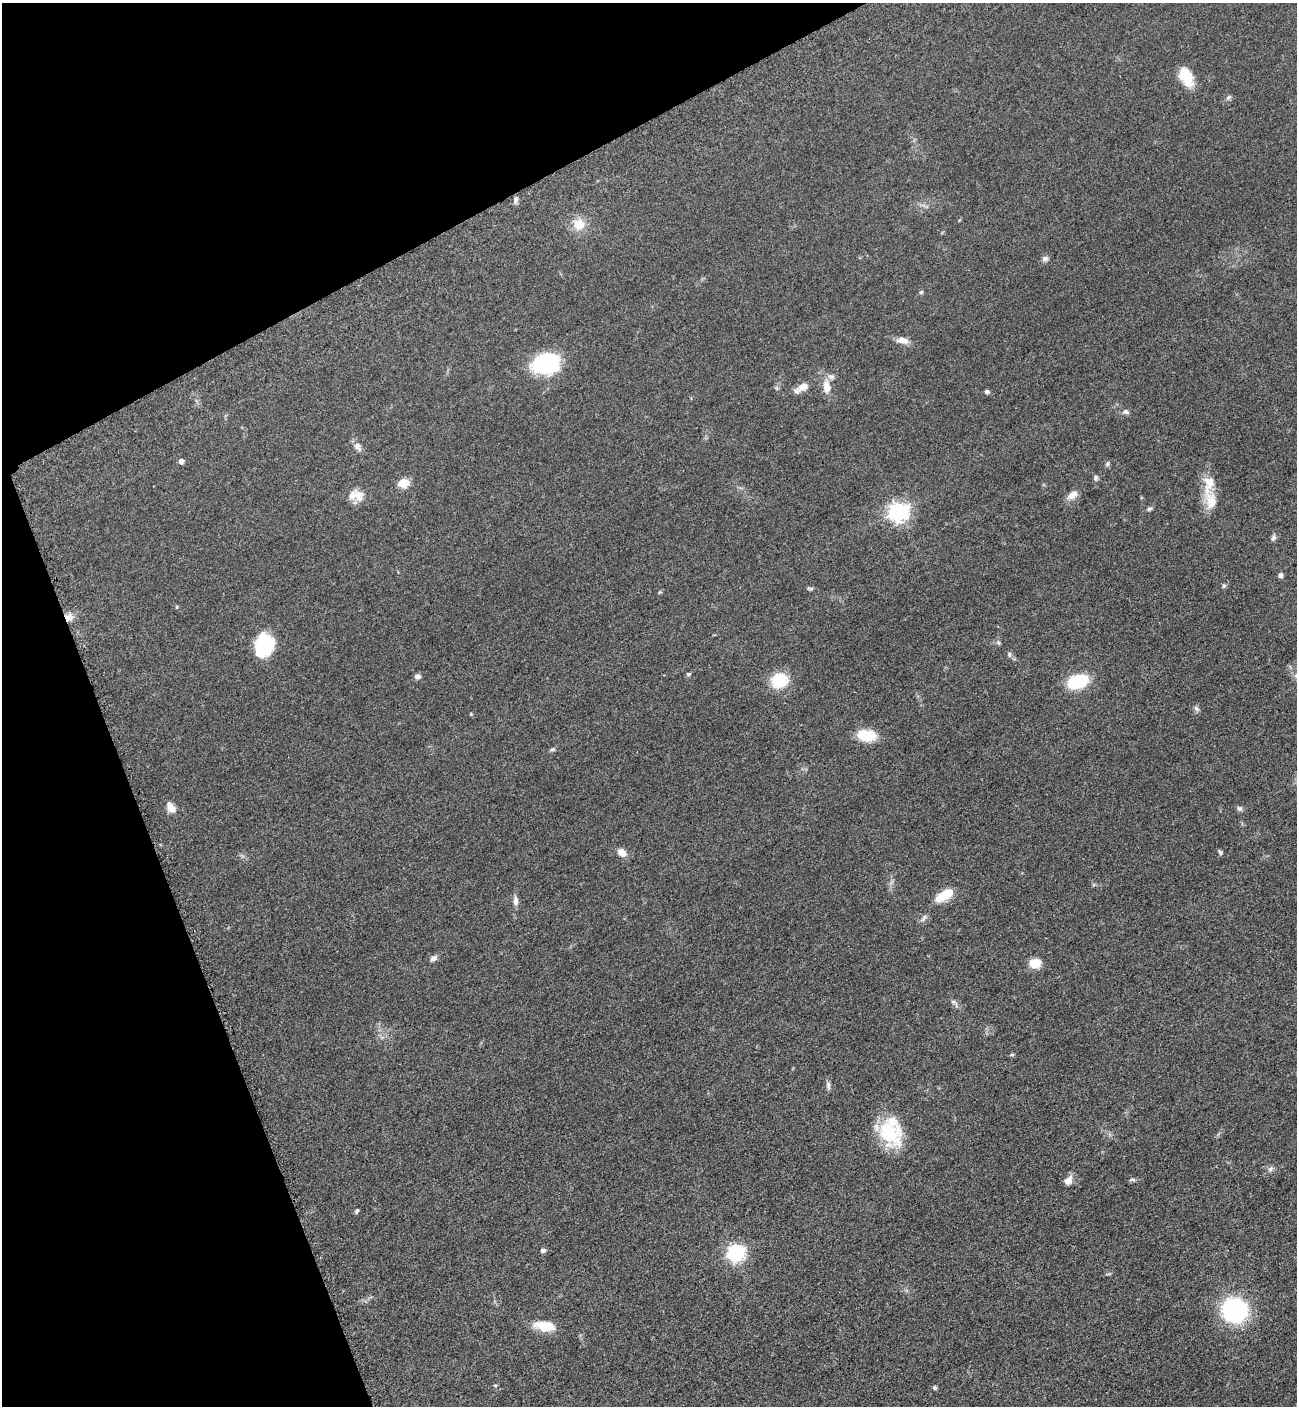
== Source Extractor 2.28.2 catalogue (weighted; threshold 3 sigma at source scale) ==
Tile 5 of 4 x 4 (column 1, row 2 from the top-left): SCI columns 298-1592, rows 2876-4279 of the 5668 x 5702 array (HDU 1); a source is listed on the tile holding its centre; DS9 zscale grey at full resolution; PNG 1299 x 1408 px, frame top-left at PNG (2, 3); no overlay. Shown black and unused: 21% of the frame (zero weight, under 3 of 5 exposures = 4% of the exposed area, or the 3 px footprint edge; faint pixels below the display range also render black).
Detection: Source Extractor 2.28.2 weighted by HDU 2 'WHT'; one run over the whole footprint, this tile lists its part. Background 0.0524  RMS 0.006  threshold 0.0272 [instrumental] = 3 sigma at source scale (4.5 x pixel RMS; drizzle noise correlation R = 1.50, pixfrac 1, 0.05/0.05 arcsec/px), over >= 5 px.
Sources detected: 65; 3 inside a brighter listed object's ellipse — not listed separately; the other 62 listed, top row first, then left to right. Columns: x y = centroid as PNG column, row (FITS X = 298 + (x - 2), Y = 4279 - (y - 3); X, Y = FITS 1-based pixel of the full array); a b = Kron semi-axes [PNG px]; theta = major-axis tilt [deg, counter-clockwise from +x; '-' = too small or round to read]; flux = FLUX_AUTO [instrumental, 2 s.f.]
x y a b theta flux
1186 77 21 12 -63 14
1228 97 7 5 44 1.4
515 200 9 5 79 1.8
579 224 15 14 - 9.3
1045 259 8 7 - 1.9
921 292 6 5 - 0.95
903 340 17 8 -10 4.7
546 364 31 21 12 46
803 387 14 9 24 5.8
827 387 16 9 -83 7.5
987 392 5 5 - 1.6
1126 412 9 6 -11 1.9
357 446 13 8 -53 3.4
181 461 5 4 - 3.6
1107 464 7 5 62 1.1
1096 478 7 6 - 1.5
403 483 6 5 - 31
1209 484 29 15 82 13
358 495 18 13 -59 6.6
1072 495 14 9 36 4.6
1149 509 7 5 21 1.2
898 512 8 7 - 290
1273 538 9 6 53 1.8
1280 575 5 5 - 2
1224 586 6 5 - 1
810 588 11 4 -2 1.1
177 607 5 4 - 0.62
68 617 11 9 22 4.8
998 643 6 5 - 1
264 646 23 18 70 33
1009 654 8 5 -74 1.3
688 674 6 4 14 0.96
417 676 7 6 - 2.1
779 680 16 13 16 23
1078 681 17 10 18 35
1196 708 8 6 -56 1.6
471 714 4 4 - 0.52
866 735 24 14 -5 13
552 749 7 5 2 1.1
170 807 14 8 -61 4.8
1239 809 8 6 -43 1.5
622 852 11 8 -37 5.1
1220 852 8 4 -61 1.1
944 895 20 9 30 15
515 901 13 6 90 3
924 918 11 5 56 1.8
433 958 8 6 40 2.5
1035 963 12 9 5 10
954 1003 13 6 -42 2.3
1012 1055 7 3 7 0.79
828 1085 11 5 -86 1.8
891 1132 35 25 -75 33
1270 1169 8 6 64 1.8
1132 1179 8 5 9 1.3
1068 1180 13 9 49 4
357 1211 5 4 - 1.2
543 1250 5 5 - 1.9
735 1252 7 7 - 180
1235 1310 20 18 -27 81
544 1326 27 11 -7 12
495 1385 5 4 - 0.69
934 1388 4 4 - 1.5
Overlapping masked pixels (flux is a lower limit): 1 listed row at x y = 68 617